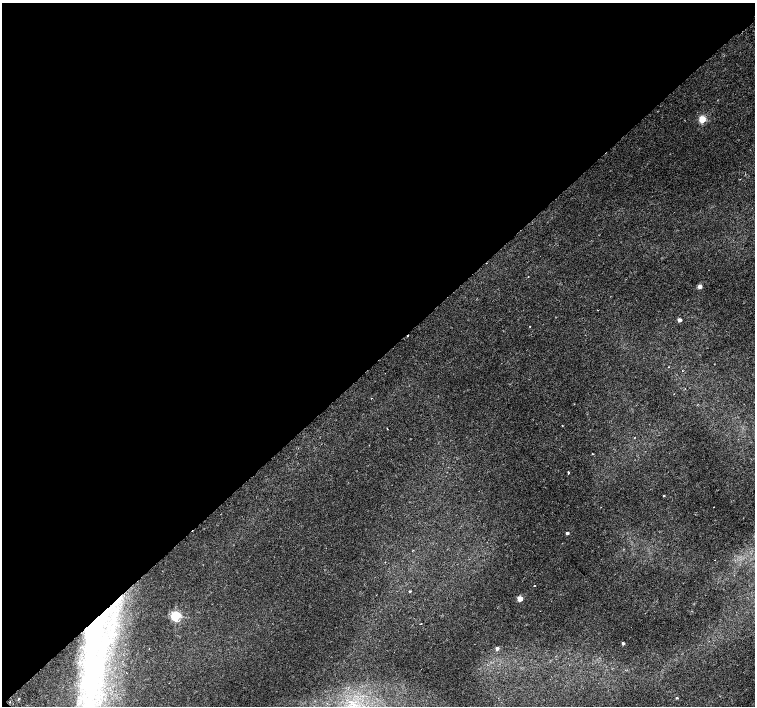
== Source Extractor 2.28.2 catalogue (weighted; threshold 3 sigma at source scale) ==
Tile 5 of 4 x 4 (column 1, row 2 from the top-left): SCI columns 51-1556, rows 3080-4487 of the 6118 x 6093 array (HDU 1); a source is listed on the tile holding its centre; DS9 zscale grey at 2 x 2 block average (1 PNG px = mean of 2 x 2 image px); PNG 757 x 708 px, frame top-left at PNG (2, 3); no overlay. Shown black and unused: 51% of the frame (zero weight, under 2 of 3 exposures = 3% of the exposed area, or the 3 px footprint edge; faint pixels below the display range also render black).
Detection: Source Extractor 2.28.2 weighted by HDU 2 'WHT'; one run over the whole footprint, this tile lists its part. Background 0.00139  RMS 0.0023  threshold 0.0105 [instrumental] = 3 sigma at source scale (4.5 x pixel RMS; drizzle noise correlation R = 1.50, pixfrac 1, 0.0396/0.0396 arcsec/px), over >= 5 px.
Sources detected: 23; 2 cosmic-ray / hot-pixel residue — not listed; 1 inside a brighter listed object's ellipse — not listed separately; the other 20 listed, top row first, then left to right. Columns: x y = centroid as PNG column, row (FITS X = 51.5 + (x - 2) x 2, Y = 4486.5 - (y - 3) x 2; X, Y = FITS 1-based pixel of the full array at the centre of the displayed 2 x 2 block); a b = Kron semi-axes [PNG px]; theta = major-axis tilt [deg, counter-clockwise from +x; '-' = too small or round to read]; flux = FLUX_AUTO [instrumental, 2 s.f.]
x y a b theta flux
702 119 3 3 - 26
700 287 2 2 - 6.1
679 320 2 2 - 3.7
530 326 2 2 - 0.21
668 367 2 2 - 0.72
387 429 2 2 - 0.4
592 454 2 2 - 0.27
568 472 2 2 - 1.1
664 496 2 2 - 0.39
567 533 2 2 - 1.8
534 585 2 2 - 1.3
410 591 2 2 - 1.2
520 598 3 3 - 13
176 616 3 3 - 70
421 624 2 2 - 0.63
623 643 2 2 - 2
92 646 137 17 83 150
497 648 3 3 - 2.8
677 698 2 2 - 0.69
19 699 4 2 - 0.39
Overlapping masked pixels (flux is a lower limit): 1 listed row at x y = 92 646